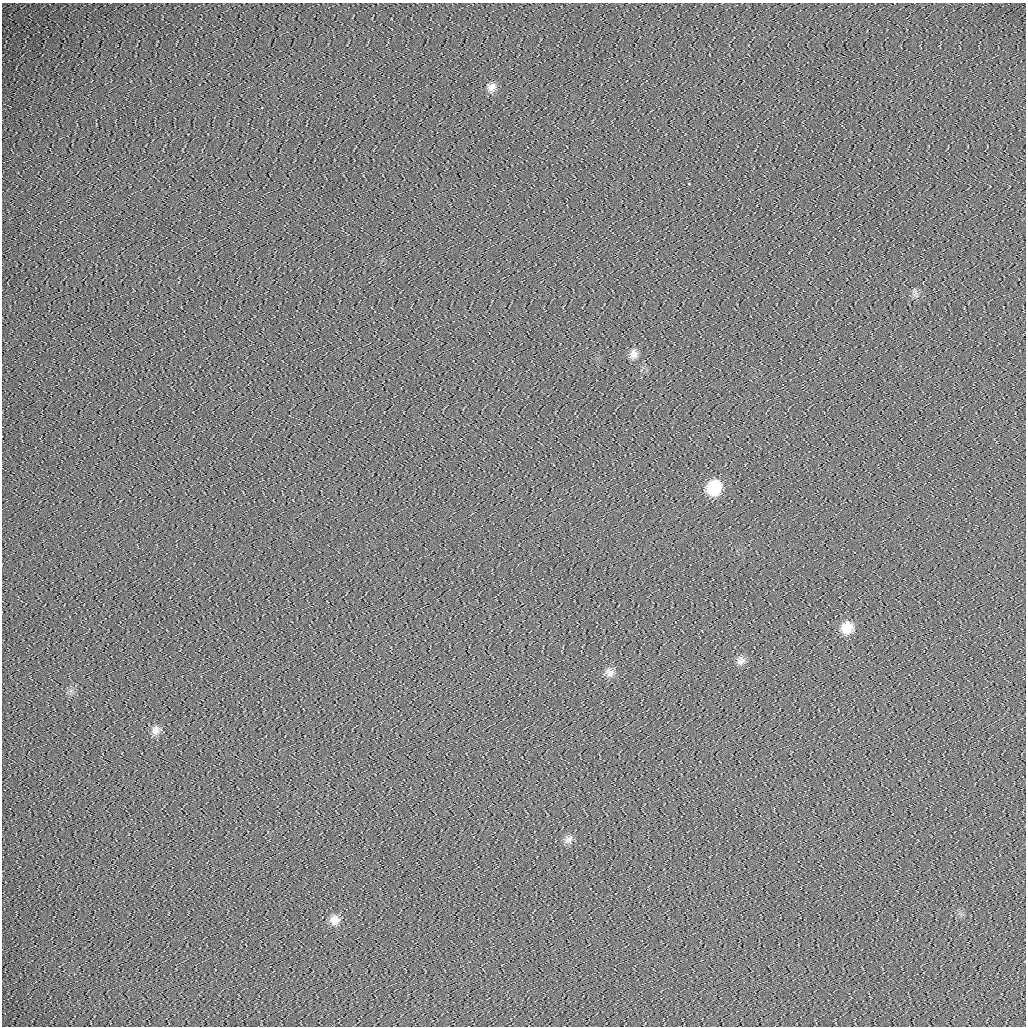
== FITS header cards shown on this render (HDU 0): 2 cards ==
NAXIS1  =                 1024 /fastest changing axis
NAXIS2  =                 1024 /next to fastest changing axis

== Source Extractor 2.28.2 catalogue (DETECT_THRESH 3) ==
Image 1024 x 1024 px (HDU 0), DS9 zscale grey, 1 PNG px = 1 image px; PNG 1028 x 1028 px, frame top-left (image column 1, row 1024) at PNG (2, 3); no overlay
Background 111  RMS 5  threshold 15.1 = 3 sigma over >= 5 px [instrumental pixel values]
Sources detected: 12; all 12 listed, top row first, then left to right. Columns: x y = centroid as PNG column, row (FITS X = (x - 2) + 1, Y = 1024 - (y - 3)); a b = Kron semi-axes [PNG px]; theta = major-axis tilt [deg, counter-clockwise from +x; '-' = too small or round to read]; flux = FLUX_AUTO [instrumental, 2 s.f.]
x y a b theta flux
492 87 11 10 - 1800
261 108 2 2 - 210
689 184 3 3 - 320
633 354 12 11 - 2200
714 488 15 14 - 14000
841 549 2 2 - 450
847 627 12 11 - 4500
740 661 11 9 59 1400
610 672 13 11 -23 2500
155 730 13 10 87 2000
569 839 13 9 44 1700
335 920 13 12 - 2900